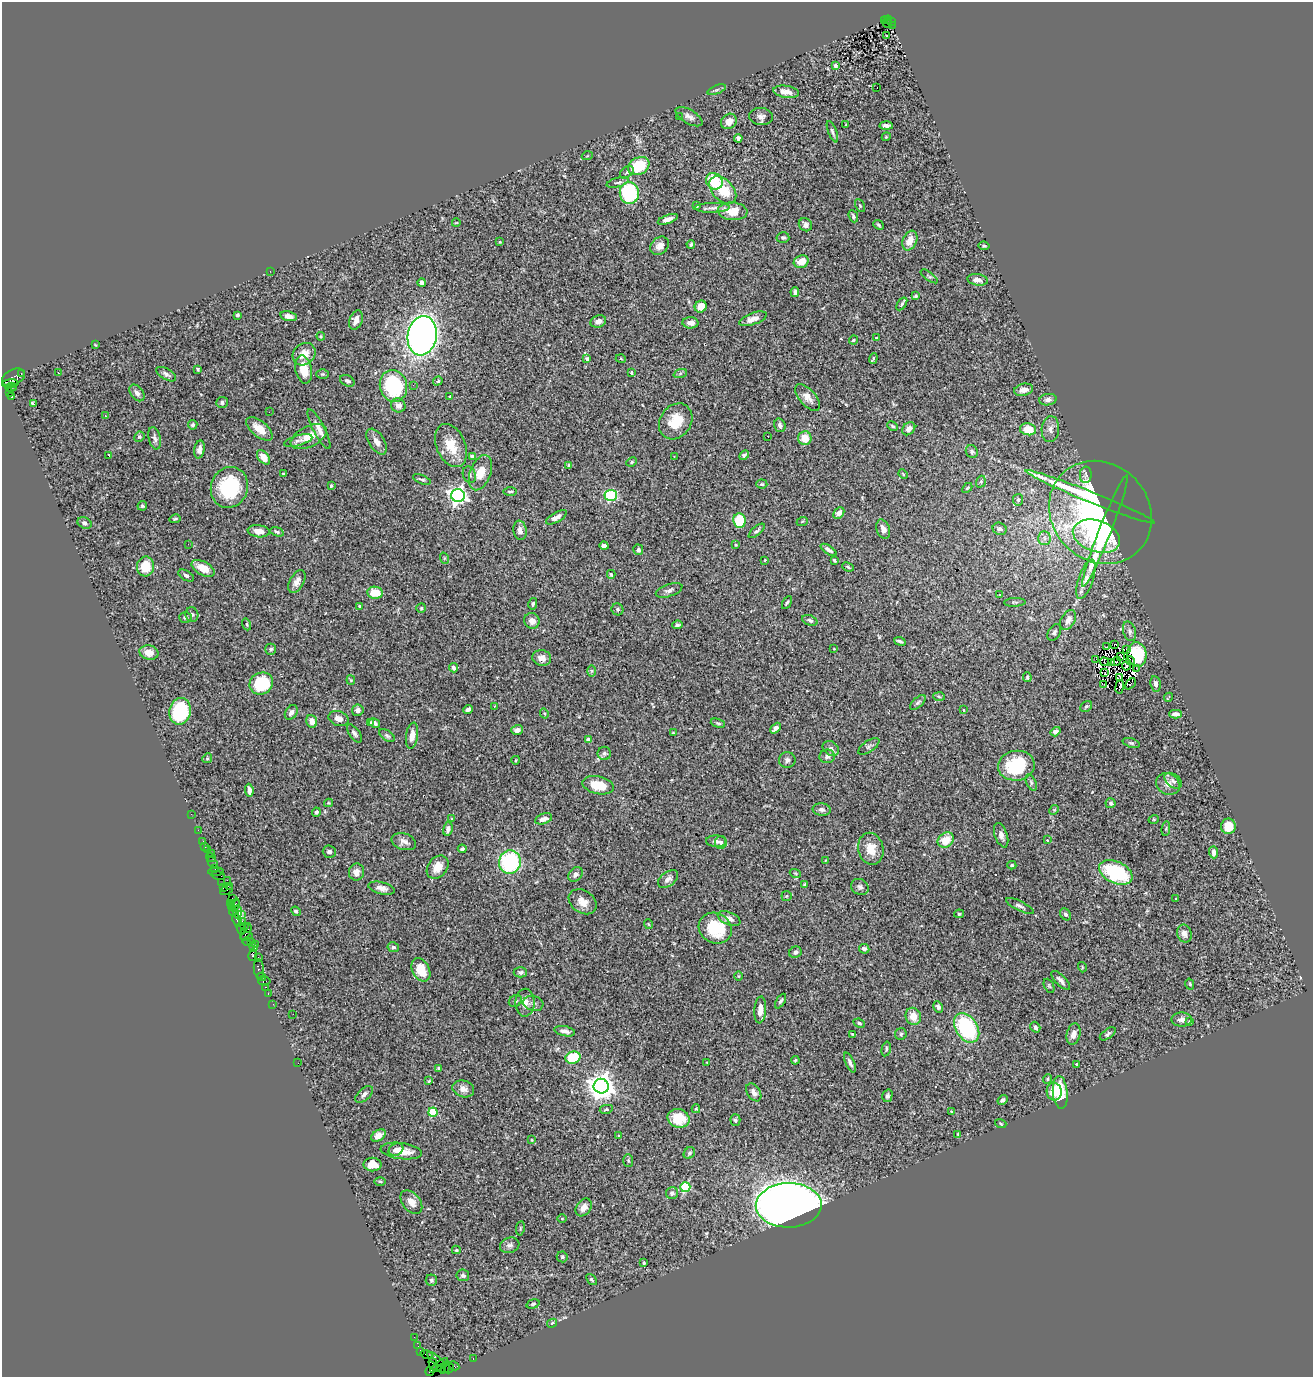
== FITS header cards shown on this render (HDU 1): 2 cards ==
NAXIS1  =                 1311
NAXIS2  =                 1375

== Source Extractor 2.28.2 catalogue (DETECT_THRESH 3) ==
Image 1311 x 1375 px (HDU 1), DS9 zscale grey, 1 PNG px = 1 image px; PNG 1315 x 1379 px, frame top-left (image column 1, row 1375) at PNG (2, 2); each listed source drawn as its Kron ellipse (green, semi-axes under 4 px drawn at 4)
Background 1.66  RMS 0.053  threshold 0.16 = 3 sigma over >= 5 px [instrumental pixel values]
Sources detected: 433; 5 with non-positive FLUX_AUTO (blend fragments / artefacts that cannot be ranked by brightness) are neither listed nor drawn; the other 428 listed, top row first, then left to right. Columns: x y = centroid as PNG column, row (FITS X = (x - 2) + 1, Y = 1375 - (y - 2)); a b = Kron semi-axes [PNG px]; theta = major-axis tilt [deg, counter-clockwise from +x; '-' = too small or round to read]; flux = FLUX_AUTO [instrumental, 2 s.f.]
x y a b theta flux
888 20 4 3 - 160
884 21 3 2 - 180
891 22 3 2 - 96
887 24 4 3 - 110
892 25 4 3 - 39
887 36 3 2 - 7
835 66 3 3 - 16
877 87 2 2 - 0.68
717 90 9 3 21 6.6
786 92 13 6 -9 36
679 116 3 2 - 6.1
689 117 15 7 -31 18
761 117 12 8 -3 17
729 121 8 7 - 30
846 125 4 2 - 3
886 125 7 3 -3 12
832 132 11 3 -69 8.7
886 137 4 3 - 3.3
738 138 4 4 - 11
587 156 5 3 - 3.2
639 166 11 8 29 140
627 172 7 5 38 7.8
714 181 9 7 -43 150
618 182 11 4 15 14
723 190 16 10 -46 99
629 193 11 9 -81 280
697 206 4 3 - 3.7
860 206 7 4 -63 5.4
712 208 17 5 1 16
733 211 15 9 -4 65
853 216 6 4 -67 6.5
668 219 11 4 19 15
456 223 4 2 - 2.4
805 225 7 6 - 16
878 225 6 4 -41 5.4
783 237 6 5 - 7.9
910 241 10 7 67 43
500 242 4 3 - 3.3
691 244 4 3 - 5.4
660 246 10 8 43 22
984 246 5 3 - 5
801 262 7 6 - 39
270 271 2 2 - 12
929 276 10 4 -36 6.2
978 280 10 5 -10 21
422 283 4 4 - 8.3
795 292 5 4 - 11
916 296 3 3 - 5.6
902 304 7 3 55 6.1
701 306 6 5 - 35
237 315 4 3 - 5.3
288 316 8 5 -12 18
753 319 14 6 19 25
356 320 10 6 71 24
598 321 8 6 20 17
690 323 8 5 -3 21
321 336 4 4 - 3.7
422 336 20 14 81 2400
876 338 3 3 - 3.7
853 340 4 3 - 4.3
95 345 3 2 - 2.6
304 354 12 10 43 45
587 359 4 4 - 10
621 359 5 3 - 2.7
873 359 5 3 - 6.1
198 369 3 3 - 4.7
304 370 14 8 -78 67
631 372 4 4 - 4.7
21 373 3 2 - 84
58 373 2 2 - 2.1
166 374 11 5 -31 12
323 374 6 5 - 5
680 374 7 4 21 6.3
13 377 12 7 24 650
347 381 7 5 -25 9.7
438 381 5 4 - 6
10 384 8 4 4 860
413 385 2 2 - 7.2
393 386 16 13 -75 300
11 387 6 3 16 580
1024 390 10 6 12 26
9 393 3 3 - 35
137 393 9 6 -52 16
450 396 3 2 - 2.9
12 397 3 3 - 1300
808 397 16 8 -48 27
1048 400 8 5 8 13
222 402 6 5 - 7.9
34 404 3 2 - 78
398 405 7 7 - 21
269 412 3 2 - 3.6
105 416 3 2 - 4.8
676 421 19 15 55 89
193 425 5 4 - 6.8
780 425 7 5 -72 13
893 426 5 3 - 5.2
259 429 16 7 -40 53
319 429 22 6 -63 30
909 429 7 5 45 25
1028 429 8 6 -11 80
1050 429 13 8 86 22
768 436 2 2 - 4.1
139 437 5 5 - 5.9
309 437 19 10 26 54
155 438 11 6 -78 13
805 438 7 6 - 56
298 441 14 5 15 13
377 442 14 7 -57 24
451 446 23 14 -66 85
199 449 9 5 79 16
972 452 6 6 - 9.6
109 455 3 2 - 4.5
744 455 5 4 - 8
674 456 2 2 - 2.1
263 457 8 5 -52 45
473 457 4 4 - 32
632 462 5 4 - 5.4
569 465 4 3 - 5.8
481 473 18 10 70 59
283 474 3 3 - 4.4
903 474 5 3 - 3.5
469 475 8 6 -67 10
1086 475 8 6 86 8.7
422 479 9 3 -21 7.3
981 482 6 4 71 5.9
762 484 5 4 - 4.8
331 486 3 3 - 4.6
229 487 21 18 68 260
967 488 6 3 45 3.8
510 491 7 3 0 5.3
611 495 6 5 - 300
458 496 7 6 - 1600
1090 497 69 5 -22 270
1018 500 6 5 - 7.6
142 506 5 4 - 6.3
1100 512 54 48 -46 1000
839 513 6 4 46 22
556 517 12 5 30 20
175 519 5 3 - 4.9
739 521 7 6 - 180
802 522 6 3 21 3.5
85 523 7 5 -28 11
883 529 10 6 -69 20
1000 529 7 6 - 12
520 530 9 6 -81 18
259 531 11 6 -6 30
757 531 10 4 40 8.8
1105 531 60 6 69 260
277 532 7 4 -18 8.3
1096 536 24 15 -19 240
1044 538 7 6 - 14
188 544 2 2 - 1.7
736 545 4 3 - 3.7
604 546 4 4 - 12
638 550 5 5 - 8.4
829 550 9 4 -34 12
444 558 6 3 -72 4
765 560 3 2 - 2.6
834 560 4 3 - 5.4
145 566 10 8 86 72
848 567 6 3 -25 4.9
203 568 12 7 -28 48
611 574 4 3 - 5.5
186 576 9 4 -32 8.2
1086 579 20 7 71 35
297 581 12 7 61 21
669 590 14 6 19 15
375 593 8 6 -9 64
1000 594 3 2 - 2.6
1015 602 10 3 3 5.5
787 603 7 3 60 5.8
533 604 6 4 78 6.2
360 606 3 2 - 4.3
421 608 5 4 - 5.3
617 609 6 5 - 7.2
192 614 7 6 - 8.5
185 617 6 5 - 8.3
810 620 8 5 -22 9.7
1068 620 11 7 61 29
532 621 8 7 - 21
247 624 6 3 -71 4.2
677 625 5 3 - 6.6
1130 631 10 6 -72 12
1054 632 9 6 58 10
900 641 6 3 -21 7.8
1114 644 2 2 - 1.7
1106 647 3 2 - 1.6
271 649 5 5 - 7.2
834 649 3 3 - 2.9
1126 649 3 2 - 140
149 653 9 7 -11 42
1137 654 12 9 -83 170
1121 656 2 2 - 2.4
542 658 9 7 -9 21
1096 659 3 2 - 3.7
1116 661 5 2 - 2.8
1130 661 4 3 - 3.1
1104 662 4 2 - 4.5
1111 662 3 2 - 3.7
1126 666 4 3 - 7
453 668 5 4 - 11
1137 668 3 2 - 4.3
592 671 6 4 -90 5.2
1105 673 2 2 - 3.7
1027 677 5 4 - 6.1
1119 677 4 3 - 1.1
351 680 4 4 - 4
261 683 12 10 31 160
1130 684 6 2 44 1.8
1156 684 8 5 -80 12
1104 685 3 2 - 4.4
1120 687 7 2 82 5.2
939 697 6 4 -5 4.2
1168 697 5 2 - 3.6
918 702 9 5 42 9.1
494 706 3 2 - 4.4
1086 706 6 5 - 7.2
468 709 5 4 - 15
358 710 6 5 - 15
963 710 3 2 - 4.3
180 711 13 10 78 290
291 712 8 5 56 15
544 713 5 3 - 3.4
1175 714 6 4 0 12
339 718 10 7 -18 22
312 721 6 5 - 27
370 723 4 3 - 5.7
375 723 6 4 -31 10
718 723 7 4 -18 5.9
776 728 6 4 44 15
517 730 6 5 - 16
673 732 4 2 - 2.9
1056 732 5 4 - 16
354 733 10 5 -54 10
387 735 8 5 -33 7.9
412 736 13 6 81 28
588 740 4 4 - 17
1131 743 9 4 -18 7.4
869 746 12 5 34 9.4
831 749 9 6 -35 12
604 753 6 6 - 9.8
827 756 8 7 - 12
207 758 5 4 - 4.6
516 760 4 3 - 3.1
787 760 8 7 - 13
1016 766 18 15 9 210
1173 781 10 6 -38 12
1031 782 8 4 -65 7
1168 784 12 10 -31 26
598 785 16 9 -12 82
249 790 6 4 -82 20
328 803 4 4 - 3.6
1111 803 5 5 - 6.6
822 810 9 6 -8 11
1054 810 5 4 - 3.9
316 812 4 4 - 7.5
191 814 2 2 - 23
452 819 3 3 - 8.5
544 819 9 5 19 20
1154 819 5 3 - 2.9
1228 826 7 7 - 50
448 829 7 4 80 13
1166 829 7 3 84 4.2
198 830 2 2 - 21
1001 835 12 6 -71 20
946 840 8 7 - 63
1047 840 4 4 - 3.7
203 841 2 2 - 42
716 841 10 6 -4 14
404 842 12 8 -18 22
721 842 6 6 - 7.5
205 847 3 2 - 55
462 849 4 4 - 8.5
871 849 16 12 -78 54
207 850 4 2 - 82
329 852 6 6 - 13
1214 852 6 4 -88 20
211 853 3 2 - 52
211 858 5 3 - 53
826 861 4 2 - 2.9
510 862 12 11 - 350
213 863 7 3 -53 200
1012 865 4 4 - 4.9
438 867 13 9 52 44
215 868 3 2 - 180
216 872 7 3 0 140
356 872 8 7 - 23
1116 872 18 10 -25 300
795 873 5 3 - 3.5
576 874 8 6 45 15
219 875 7 2 -15 290
668 879 11 7 37 16
227 880 2 2 - 190
221 883 3 2 - 85
805 885 4 3 - 5.4
230 886 4 2 - 170
223 887 3 3 - 85
860 887 9 7 -30 12
382 888 13 6 -13 19
226 890 6 2 28 130
786 896 5 5 - 4
232 898 2 2 - 38
1176 899 3 3 - 8.5
583 902 15 11 -34 36
231 903 4 3 - 120
235 905 7 2 73 180
1020 906 15 4 -26 11
231 907 3 3 - 130
233 911 4 2 - 60
296 911 5 4 - 6.2
238 912 6 4 86 240
959 914 5 4 - 5.5
1065 914 6 5 - 8.9
241 915 3 3 - 260
729 918 12 6 -22 21
237 920 7 3 -67 360
242 921 2 2 - 100
648 924 5 3 - 3.1
244 927 4 3 - 75
241 928 6 3 -73 260
715 928 17 15 -30 160
246 931 9 4 69 450
1184 934 9 7 -70 22
246 937 6 3 20 370
247 942 4 2 - 89
251 943 3 3 - 54
255 944 2 2 - 33
393 947 6 5 - 8.3
254 948 2 2 - 120
864 949 5 4 - 11
795 952 6 5 - 10
253 955 6 3 81 140
258 958 3 2 - 110
1082 967 5 3 - 3.4
259 969 9 5 -85 300
421 970 12 8 -62 69
520 972 7 5 1 8.8
739 976 4 3 - 2.9
262 977 4 3 - 130
1061 980 12 5 -46 16
265 981 6 3 9 290
1190 984 6 3 -75 4.8
1049 986 7 4 -65 5.7
265 987 3 2 - 93
268 993 3 2 - 80
515 1001 7 5 32 8.1
780 1001 8 4 58 8.2
525 1003 14 9 89 33
533 1003 10 7 -14 13
273 1004 2 2 - 32
938 1007 6 4 -60 12
760 1010 13 6 86 31
293 1014 3 2 - 3
913 1016 8 7 - 50
1182 1020 10 7 1 18
1189 1022 4 4 - 5.1
859 1023 6 4 -23 5.9
1035 1027 5 4 - 10
967 1028 16 10 -57 340
565 1031 10 5 -12 17
853 1034 3 2 - 3.1
901 1034 6 6 - 6.6
1074 1034 10 7 76 25
1108 1034 9 4 35 9.2
886 1049 7 4 77 6.8
573 1058 7 6 - 150
795 1060 4 3 - 3.8
707 1062 4 2 - 2.6
850 1062 11 4 -66 12
298 1063 2 2 - 40
1076 1064 3 3 - 3.6
439 1068 4 3 - 5.6
1048 1079 5 4 - 5.3
429 1081 3 2 - 3.6
601 1086 7 7 - 4500
463 1089 11 8 -18 23
754 1092 10 6 -56 17
1054 1092 9 7 -86 58
1060 1092 16 7 -85 140
364 1094 11 6 44 15
887 1096 6 5 - 9.5
1002 1100 5 4 - 8.4
606 1109 6 4 10 5.9
696 1109 4 3 - 4.1
433 1112 4 4 - 160
951 1112 3 3 - 3.6
679 1118 11 9 -21 75
735 1120 6 5 - 7.3
1001 1124 6 2 -19 3.2
958 1134 3 2 - 3.3
378 1135 8 5 33 31
619 1136 4 3 - 3.8
532 1140 4 4 - 3
396 1150 8 6 27 17
401 1151 21 8 -7 53
689 1153 6 5 - 6.9
628 1160 6 5 - 5.4
372 1165 9 7 -2 44
380 1182 6 4 -1 5.1
685 1187 5 5 - 270
672 1193 6 6 - 11
411 1202 13 8 -51 28
789 1205 33 22 1 4000
584 1207 9 7 55 25
562 1219 4 3 - 2.8
520 1228 7 3 81 3.7
510 1245 10 7 17 14
456 1250 4 3 - 4.3
562 1257 5 5 - 5.9
644 1263 4 2 - 4.8
463 1275 6 6 - 10
431 1280 5 5 - 7.8
591 1280 6 4 -50 5.6
533 1304 7 4 16 5
552 1323 5 4 - 8.1
414 1337 2 2 - 37
418 1346 2 2 - 22
421 1352 4 2 - 79
426 1354 6 2 -19 75
436 1359 11 3 -39 430
473 1359 3 2 - 56
433 1364 6 3 -75 350
439 1365 10 4 35 480
454 1366 5 3 - 200
445 1367 6 2 70 260
442 1369 4 2 - 150
449 1369 5 3 - 210
430 1371 4 2 - 40
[5 non-positive-flux detections neither listed nor drawn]